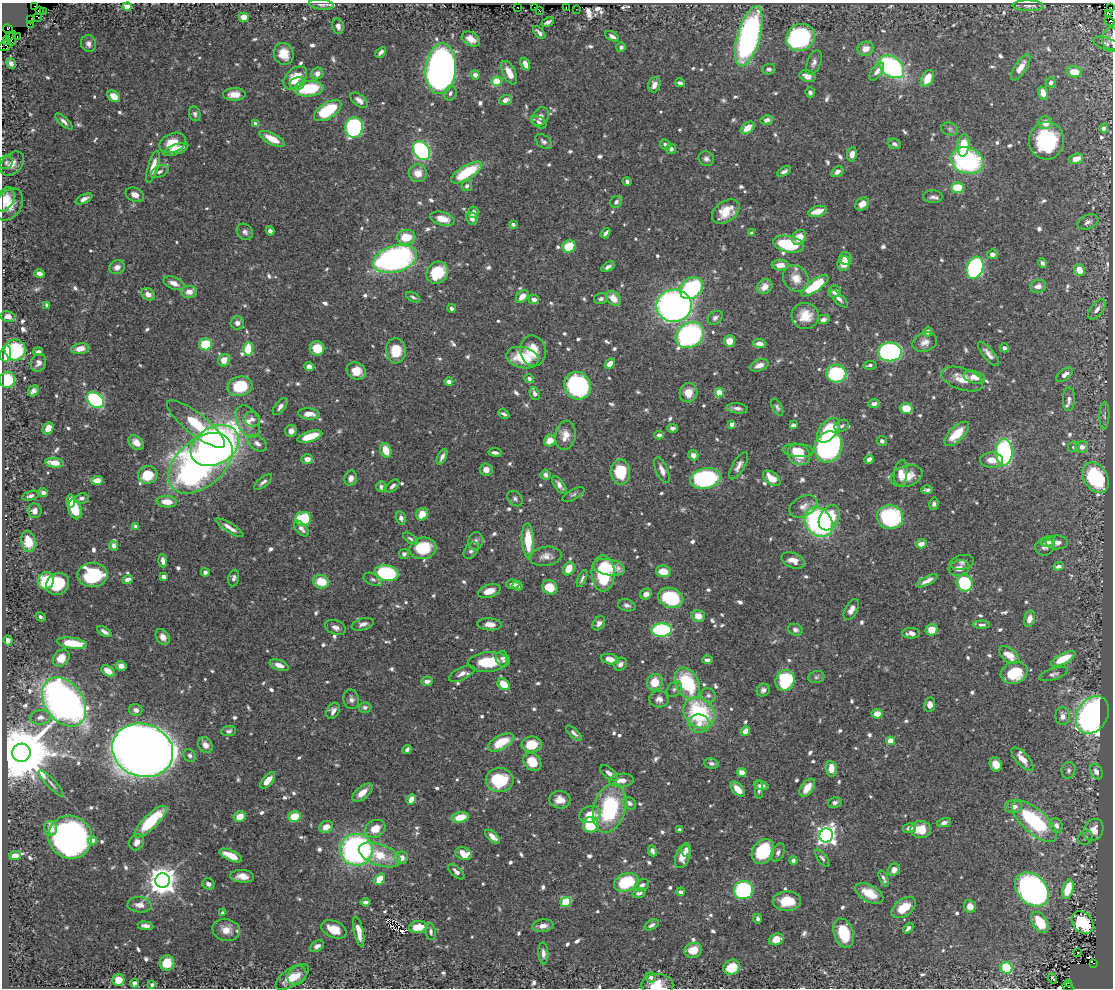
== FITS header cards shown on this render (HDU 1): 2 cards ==
NAXIS1  =                 1111
NAXIS2  =                  986

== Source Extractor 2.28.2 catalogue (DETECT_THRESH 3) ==
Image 1111 x 986 px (HDU 1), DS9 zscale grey, 1 PNG px = 1 image px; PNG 1115 x 990 px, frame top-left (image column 1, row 986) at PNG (2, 3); each listed source drawn as its Kron ellipse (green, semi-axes under 4 px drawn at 4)
Background 0.728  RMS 0.0097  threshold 0.029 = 3 sigma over >= 5 px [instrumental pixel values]
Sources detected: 845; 7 with non-positive FLUX_AUTO (blend fragments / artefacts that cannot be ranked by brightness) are neither listed nor drawn; of the other 838, the 500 brightest by FLUX_AUTO listed and drawn (338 fainter detections omitted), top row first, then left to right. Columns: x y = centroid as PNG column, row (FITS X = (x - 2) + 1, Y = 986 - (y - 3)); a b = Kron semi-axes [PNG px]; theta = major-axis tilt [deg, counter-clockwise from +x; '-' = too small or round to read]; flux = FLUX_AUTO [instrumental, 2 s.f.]
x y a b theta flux
321 4 13 5 -6 2.2
34 6 3 2 - 5
1028 6 16 5 -1 2.6
127 7 4 4 - 13
535 7 2 2 - 3.7
518 8 3 3 - 11
566 8 3 2 - 13
1111 8 3 2 - 8.8
576 9 2 2 - 4.7
39 10 3 3 - 11
539 10 4 2 - 22
43 12 3 2 - 3.5
1109 13 4 3 - 140
38 17 3 2 - 14
244 17 5 4 - 10
31 20 2 2 - 3.8
548 22 7 3 26 2.1
1110 22 5 4 - 12
30 24 3 2 - 8.3
338 26 8 5 -78 3.5
8 29 5 4 - 25
539 32 8 3 -48 1.9
9 36 3 3 - 62
17 36 3 2 - 3.1
612 36 7 4 -29 3
749 36 31 11 74 190
800 37 14 13 - 96
12 38 7 3 80 150
471 39 10 6 -31 5.4
1111 39 12 8 88 3.2
6 41 4 2 - 3.9
1105 43 12 6 -16 2.2
89 44 8 7 - 3.1
5 46 6 5 - 6.8
621 47 5 5 - 1.9
866 49 8 7 - 6.8
381 52 6 3 44 1.9
284 54 11 9 -67 11
11 63 5 4 - 2.8
814 63 13 7 69 3.2
525 64 7 4 -67 5.4
891 67 14 9 -37 110
1021 67 15 6 57 8.2
441 69 25 15 85 490
769 69 6 5 - 2.2
877 72 10 5 54 4.9
1074 72 8 5 -10 10
317 73 6 5 - 3.8
509 73 13 6 -64 7.5
475 75 4 4 - 3.9
807 76 8 5 -16 5.2
295 78 14 9 43 17
927 78 9 5 63 13
497 81 5 5 - 28
1051 82 5 5 - 2.3
297 83 7 6 - 3.6
680 83 5 3 - 2.3
654 85 8 6 67 4.6
309 89 15 8 4 36
810 92 5 4 - 1.8
450 93 7 6 - 1.9
1043 93 7 4 -69 6.6
234 94 11 6 2 8.2
114 96 7 5 -38 8.2
359 100 10 5 -38 3.9
505 100 7 5 18 3.9
328 111 15 8 33 35
195 114 7 5 -72 1.8
540 116 10 7 59 3.5
767 120 6 4 14 3.7
64 121 11 4 -41 2.5
539 122 8 5 -32 1.8
1045 123 7 6 - 7.2
256 124 4 3 - 3.5
354 127 10 9 - 110
747 128 8 5 39 9.2
1104 128 5 4 - 3.3
950 129 8 6 -15 1.8
272 139 14 5 -27 12
1047 141 19 17 85 57
544 142 9 6 -37 2.2
173 143 13 9 21 12
894 144 7 5 -22 2
665 145 6 4 -50 1.9
963 145 11 6 84 20
176 149 13 5 19 8.8
671 149 5 5 - 2
422 151 10 7 -58 120
852 154 7 5 80 4.5
706 159 8 7 - 2.6
1076 159 7 5 17 8.8
967 161 16 13 -18 110
6 162 7 6 - 1.8
12 163 14 9 45 6
153 167 16 5 73 9.1
160 171 9 5 27 2
784 171 7 4 30 2.2
466 172 17 6 31 35
837 172 7 4 33 2.8
418 173 9 9 - 7.2
627 181 5 3 - 1.9
467 186 5 5 - 2.3
957 188 6 5 - 17
135 195 10 6 -24 4.3
933 197 10 6 -1 2.4
5 199 13 8 63 7.9
84 199 9 4 26 3.6
616 202 6 5 - 2
9 204 17 12 57 11
862 204 7 5 42 5.5
818 211 10 5 14 8.9
473 212 5 5 - 3.4
726 212 15 10 37 14
472 218 6 5 - 3.8
442 219 12 6 -15 9.7
1088 222 11 7 20 2.8
513 224 4 3 - 2.9
270 231 4 4 - 2.5
245 232 9 7 -45 2.7
605 233 6 3 52 2
752 233 4 4 - 1.7
406 237 9 7 1 16
799 237 8 6 57 9.6
788 244 15 8 -12 36
569 246 7 6 - 18
992 254 5 5 - 3.7
845 258 6 6 - 3.4
395 259 22 13 16 190
844 263 8 6 82 9.1
1042 263 5 4 - 1.8
780 265 8 5 1 5.2
117 267 8 6 22 4.1
608 267 7 4 31 2.5
975 268 11 8 70 140
1079 270 6 5 - 9.8
39 273 5 4 - 3.1
437 273 12 10 46 30
796 278 14 12 -48 9.7
174 283 11 6 -22 5.4
815 286 16 5 36 38
1038 286 8 6 13 5.2
765 287 8 6 40 6
691 288 12 9 41 83
189 292 8 6 1 5.8
835 292 6 6 - 3.8
148 294 7 5 -33 5
522 296 7 5 46 6.4
413 297 8 4 -30 1.7
613 298 8 6 -45 9
534 299 5 4 - 3.5
601 299 7 5 14 2.1
839 299 11 5 -45 3.2
47 305 4 3 - 2.7
674 306 18 16 1 340
451 308 4 4 - 1.9
1097 309 12 6 52 3.9
8 316 7 5 -12 5.7
805 316 14 13 - 12
715 318 8 6 36 2.4
823 319 6 4 12 2.4
237 323 7 6 - 3.7
928 332 5 4 - 3.1
690 335 15 12 35 140
729 341 6 5 - 7.8
925 342 13 9 20 4.8
206 344 6 6 - 25
760 344 6 4 -4 4.6
317 348 7 7 - 17
1004 348 4 4 - 2.5
80 349 9 5 9 6
248 349 6 5 - 19
15 350 10 10 - 53
396 351 12 10 -88 17
533 351 15 12 -78 13
38 352 5 4 - 1.9
890 352 11 9 1 130
6 353 8 5 80 55
989 354 15 5 -50 4.2
522 358 16 10 -13 23
224 360 6 5 - 7.2
38 363 9 7 64 3.1
610 364 6 4 45 5.6
759 365 10 5 20 4.7
870 365 7 4 4 1.9
309 367 5 4 - 5.4
356 371 10 8 -24 10
836 374 10 9 - 54
1065 375 9 5 36 4.4
974 377 11 6 -14 6.7
529 379 5 4 - 2.5
962 379 22 11 -19 11
7 380 8 8 - 30
449 382 4 4 - 3.2
240 386 13 9 15 29
577 386 14 13 - 120
33 391 6 5 - 2.5
688 393 10 9 - 9.3
719 393 4 4 - 18
535 394 6 4 -67 2.3
1069 399 11 6 89 3.4
95 400 9 7 -39 100
874 404 6 4 5 3
280 407 10 5 51 2.8
777 407 9 5 -62 1.8
737 408 10 5 -6 2.8
906 408 6 5 - 15
309 414 11 5 -4 6.9
504 414 6 3 -30 1.9
1104 416 14 5 89 2
252 419 8 7 - 2.9
248 421 17 10 -64 7.8
196 424 36 10 -38 37
732 424 4 3 - 5.7
793 425 4 4 - 2.2
842 426 7 5 26 1.9
672 428 5 3 - 2.2
48 429 6 4 55 7.7
828 430 14 8 49 27
291 431 6 6 - 4.2
957 434 15 7 45 15
565 435 15 10 80 8
659 435 4 4 - 2.8
310 436 13 5 18 18
550 441 6 5 - 7.2
882 441 5 5 - 2.1
136 443 9 6 -41 5.2
257 443 10 7 -32 3.4
215 446 26 18 30 420
828 447 16 13 67 190
1074 447 5 5 - 2
1082 447 6 5 - 4.4
386 450 7 5 -67 11
798 450 15 6 -4 9.2
495 452 6 3 -8 2.2
1004 452 13 8 -90 110
693 455 5 5 - 4.9
799 455 12 10 -38 15
442 457 8 4 63 2.7
307 459 6 4 -1 5
869 459 5 4 - 3.1
991 460 11 7 -1 6.1
54 463 9 4 -7 9.6
200 463 37 23 41 310
739 466 15 6 60 4
486 470 6 6 - 5.8
662 470 14 6 -66 4.7
620 472 12 9 -88 25
901 473 13 6 83 6.7
148 475 9 9 - 19
546 475 5 5 - 2.2
906 476 16 10 18 12
351 478 7 6 - 3.8
705 478 15 10 11 100
772 478 10 6 -38 11
1096 478 16 11 -58 60
97 480 6 4 2 5.4
263 482 11 4 38 2.1
559 485 10 5 -54 3.1
393 486 8 4 41 2
381 487 5 5 - 2
927 490 6 3 3 1.9
43 493 4 4 - 2.8
573 495 12 5 29 1.9
30 496 8 4 16 1.9
82 498 7 5 8 1.9
515 499 9 6 -45 2
71 501 6 4 86 6.7
167 502 10 5 -5 10
934 504 6 4 77 2.1
803 506 15 10 27 5.9
75 509 10 6 -77 14
34 511 7 7 - 3.5
422 514 6 5 - 9.6
890 517 13 12 - 83
401 518 6 5 - 2.7
829 518 13 9 61 22
303 519 8 7 - 30
819 522 16 12 -53 130
136 526 4 3 - 3.4
230 528 16 4 -32 4.5
301 529 9 5 -48 3.9
411 539 9 4 -35 1.8
528 540 17 6 -87 20
28 541 11 7 -80 15
476 541 9 7 75 2.4
1048 542 7 5 14 3.7
1057 542 11 7 1 3.9
921 544 5 4 - 4.3
114 546 5 4 - 3.7
1044 547 9 8 - 2.8
423 548 13 10 10 28
471 551 9 6 55 2.2
404 554 5 5 - 2
545 556 16 9 7 5.4
793 560 12 7 -21 7.1
163 561 7 4 -85 3
962 562 12 7 11 2.7
1059 566 5 4 - 3.2
609 567 16 8 -11 14
959 568 10 8 17 5.2
569 569 7 5 61 12
663 571 7 6 - 9.7
205 572 4 4 - 2.1
387 573 12 8 -10 66
603 573 18 11 -88 44
93 575 15 12 0 47
164 576 4 4 - 4.9
234 578 8 5 79 2.3
582 578 9 3 67 1.8
128 579 6 4 23 3.4
373 579 10 5 -24 2
46 581 9 8 - 29
927 581 11 4 28 3.6
321 582 8 6 -11 16
965 583 9 7 -59 54
58 584 12 10 41 25
513 584 6 4 -3 2.3
517 586 5 5 - 2.2
550 587 8 7 - 16
489 591 12 6 18 7.5
646 594 6 5 - 4.3
671 598 13 10 -20 44
627 605 9 6 -14 2.4
851 609 11 6 60 4.6
698 616 6 5 - 7.3
41 617 5 3 - 1.9
1029 619 8 5 74 4.9
599 623 8 5 54 3.3
363 624 11 6 15 3.3
489 624 12 6 -4 5.4
981 625 8 4 -1 2.1
335 627 11 7 -21 3.4
662 630 10 6 1 78
795 630 7 5 -19 2.1
932 630 6 5 - 10
104 632 8 3 -31 2.3
911 633 9 5 0 3.9
163 637 8 6 -55 4.5
8 640 5 4 - 1.9
72 643 15 5 -8 18
1009 655 12 6 -37 11
61 658 9 7 45 8.7
503 659 8 6 -64 2.4
610 659 9 5 -12 6.5
1063 659 13 5 26 19
707 660 5 3 - 1.9
488 662 20 9 5 23
620 664 7 6 - 3.1
279 665 10 5 -19 4.7
121 666 5 5 - 3.1
108 671 7 5 -32 6.6
1014 673 14 10 20 25
462 674 14 6 25 4
1053 674 15 5 17 2.3
816 677 8 6 17 1.8
785 680 11 9 65 51
427 681 6 4 2 3.6
655 682 8 8 - 12
503 684 7 5 -42 14
687 684 17 11 -61 48
674 689 8 6 44 2
763 690 7 6 - 2.3
708 695 7 7 - 2.2
351 699 10 7 -79 2.8
659 699 10 8 -6 4.2
64 702 27 19 -55 440
930 705 7 5 82 5.6
365 707 6 5 - 1.8
136 710 6 6 - 3.5
333 711 8 6 61 3.4
699 713 17 14 -43 62
877 714 5 4 - 7.5
1092 715 20 15 58 320
1063 716 9 7 90 4.4
40 717 11 7 6 3.9
699 723 10 9 - 6.1
229 731 7 5 11 1.7
745 731 5 4 - 5.4
574 733 10 4 -44 2.2
890 741 4 4 - 15
501 742 14 7 28 19
532 744 10 8 7 16
205 745 8 7 - 4.5
407 749 5 3 - 2
143 750 31 26 -19 2100
21 753 9 9 - 7300
190 756 7 5 -48 2
1022 759 15 6 -47 6.8
532 762 10 8 -49 15
711 763 7 5 -8 2.2
996 764 7 6 - 7.9
831 769 8 5 -84 9.2
1068 770 8 6 77 1.9
742 772 4 4 - 12
1096 772 8 5 -61 3.6
609 773 10 5 -40 3.3
268 780 10 5 50 6.5
500 780 14 12 0 34
621 780 12 6 6 5
51 783 18 3 -46 2.4
761 786 7 4 -13 2.4
807 788 10 6 54 8.5
738 789 9 5 -48 8.7
759 789 9 3 -89 1.9
362 793 12 6 41 7.7
411 799 5 4 - 6.8
560 800 10 8 -4 6
630 803 7 5 -35 2.4
835 803 7 5 12 2.8
1013 807 8 6 9 3.9
610 808 25 16 74 63
590 814 11 8 21 9.5
240 817 6 5 - 9.4
294 817 6 5 - 16
460 817 9 5 11 13
1034 821 28 12 -41 64
151 822 21 7 44 34
944 823 7 4 12 2.7
590 825 8 7 - 37
1056 825 8 6 -61 3.7
326 827 7 5 27 7
909 828 7 5 17 3.5
51 829 7 6 - 6.2
375 829 10 8 29 11
921 829 10 8 -3 12
680 830 4 4 - 2.3
1093 830 11 9 62 7.7
826 835 7 6 - 340
70 837 22 21 - 300
493 837 9 4 -41 4.4
1085 837 8 7 - 1.9
93 841 4 4 - 12
137 842 8 7 - 4.4
356 850 16 16 - 190
686 850 7 5 -87 2.6
652 851 6 4 -67 2.4
763 851 13 10 56 43
778 852 9 6 61 2.4
464 854 9 6 -18 13
231 855 12 5 -24 12
380 855 22 10 -20 20
15 856 6 4 5 7.9
683 856 12 7 70 8.7
401 858 7 6 - 5.4
822 858 10 4 -53 1.8
793 861 4 4 - 1.9
894 870 6 5 - 4.5
456 872 10 5 -44 2.7
242 876 12 6 -4 5.7
379 879 6 4 51 12
884 879 9 3 -66 1.8
163 880 7 7 - 1000
626 882 12 9 18 33
208 884 6 5 - 2.6
642 885 7 5 29 3
1032 889 19 14 -45 260
1068 889 10 5 73 16
743 890 10 9 - 64
681 892 4 4 - 2.9
639 893 7 4 17 2.8
869 893 15 8 -29 13
787 901 14 9 0 15
365 902 5 3 - 2.3
566 902 5 5 - 30
140 905 12 7 -5 6.1
970 906 6 5 - 6.6
904 908 14 8 35 14
223 913 4 3 - 1.9
758 919 5 3 - 1.8
1040 922 11 7 -59 22
1083 923 12 9 -48 38
652 925 8 4 27 2.4
145 926 8 4 -7 3.2
543 926 10 6 9 4.5
418 927 9 6 4 11
908 928 6 4 49 2.5
334 929 13 8 -23 11
226 930 14 11 -14 7.4
359 932 15 4 -78 9.2
431 932 8 5 -82 1.9
844 933 15 9 -72 26
776 939 7 5 16 8.3
317 946 7 5 33 3
693 950 9 7 21 10
1078 952 3 2 - 4.3
543 953 11 5 -87 3.1
167 963 8 7 - 14
1094 963 2 2 - 13
732 967 8 7 - 16
1006 968 6 6 - 34
297 976 10 8 41 6.3
292 977 19 8 34 13
651 977 5 5 - 2.4
1053 979 5 3 - 3.6
118 980 6 6 - 12
134 983 4 4 - 4.8
1068 983 3 2 - 25
152 985 4 3 - 2.4
657 985 16 11 0 13
1068 987 6 3 -26 23
At the frame edge (FLAGS 8, measured only in part): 6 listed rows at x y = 1111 8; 1110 22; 1111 39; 5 46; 657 985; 1068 987
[338 fainter detections neither listed nor drawn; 7 non-positive-flux detections neither listed nor drawn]